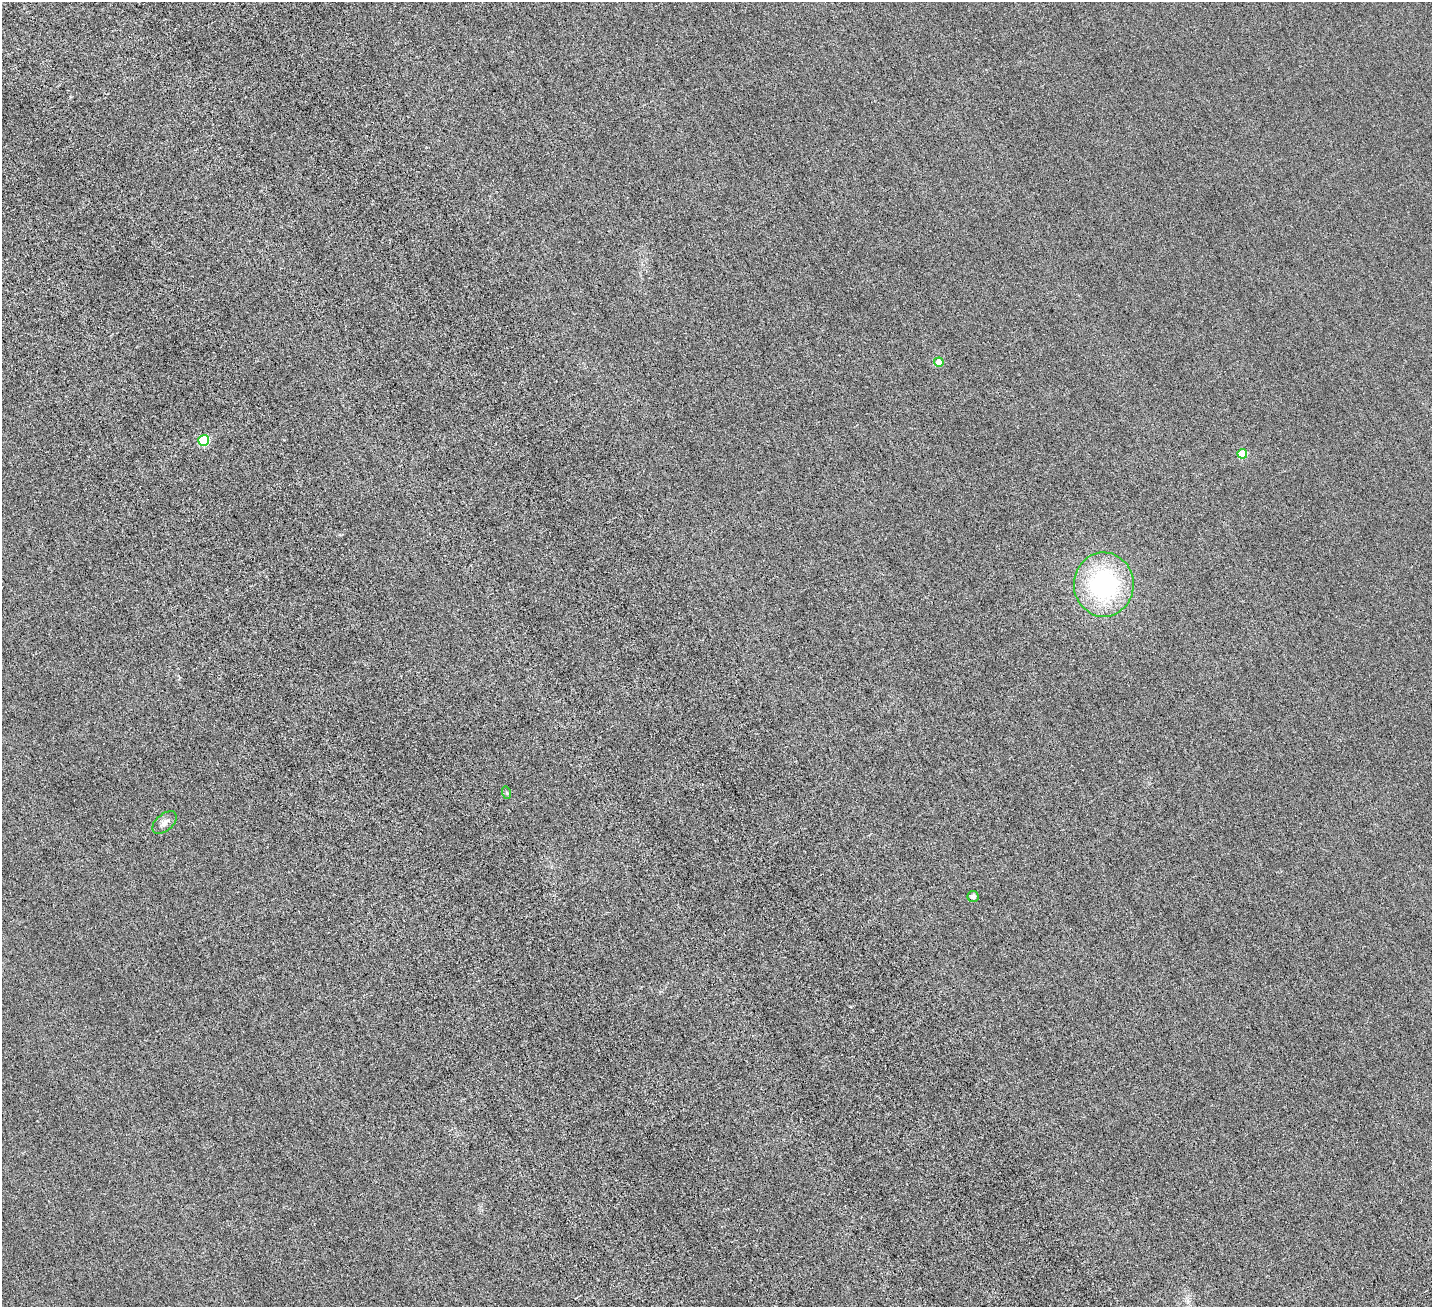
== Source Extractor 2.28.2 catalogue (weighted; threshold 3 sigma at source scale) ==
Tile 11 of 4 x 4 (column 3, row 3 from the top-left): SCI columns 3165-4594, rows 1785-3089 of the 6329 x 6320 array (HDU 1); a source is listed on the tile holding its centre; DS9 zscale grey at full resolution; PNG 1434 x 1309 px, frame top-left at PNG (2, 2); each listed source drawn as its Kron ellipse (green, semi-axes under 4 px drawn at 4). Nothing masked; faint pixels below the display range render black.
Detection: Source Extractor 2.28.2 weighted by HDU 2 'WHT'; one run over the whole footprint, this tile lists its part. Background 0.00232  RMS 0.002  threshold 0.00827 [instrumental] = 3 sigma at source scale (4.09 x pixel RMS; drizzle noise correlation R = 1.36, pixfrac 0.8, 0.05/0.05 arcsec/px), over >= 5 px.
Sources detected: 7; all 7 listed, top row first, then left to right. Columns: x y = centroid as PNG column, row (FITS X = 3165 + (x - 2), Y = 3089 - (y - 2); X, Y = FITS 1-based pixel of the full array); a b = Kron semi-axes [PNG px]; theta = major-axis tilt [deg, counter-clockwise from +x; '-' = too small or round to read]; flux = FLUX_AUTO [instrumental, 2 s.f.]
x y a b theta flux
939 362 4 4 - 2.6
204 440 5 5 - 12
1242 454 5 5 - 5.1
1104 585 32 30 -88 22
507 793 6 4 -72 0.21
164 823 14 8 40 0.89
973 896 5 5 - 0.49